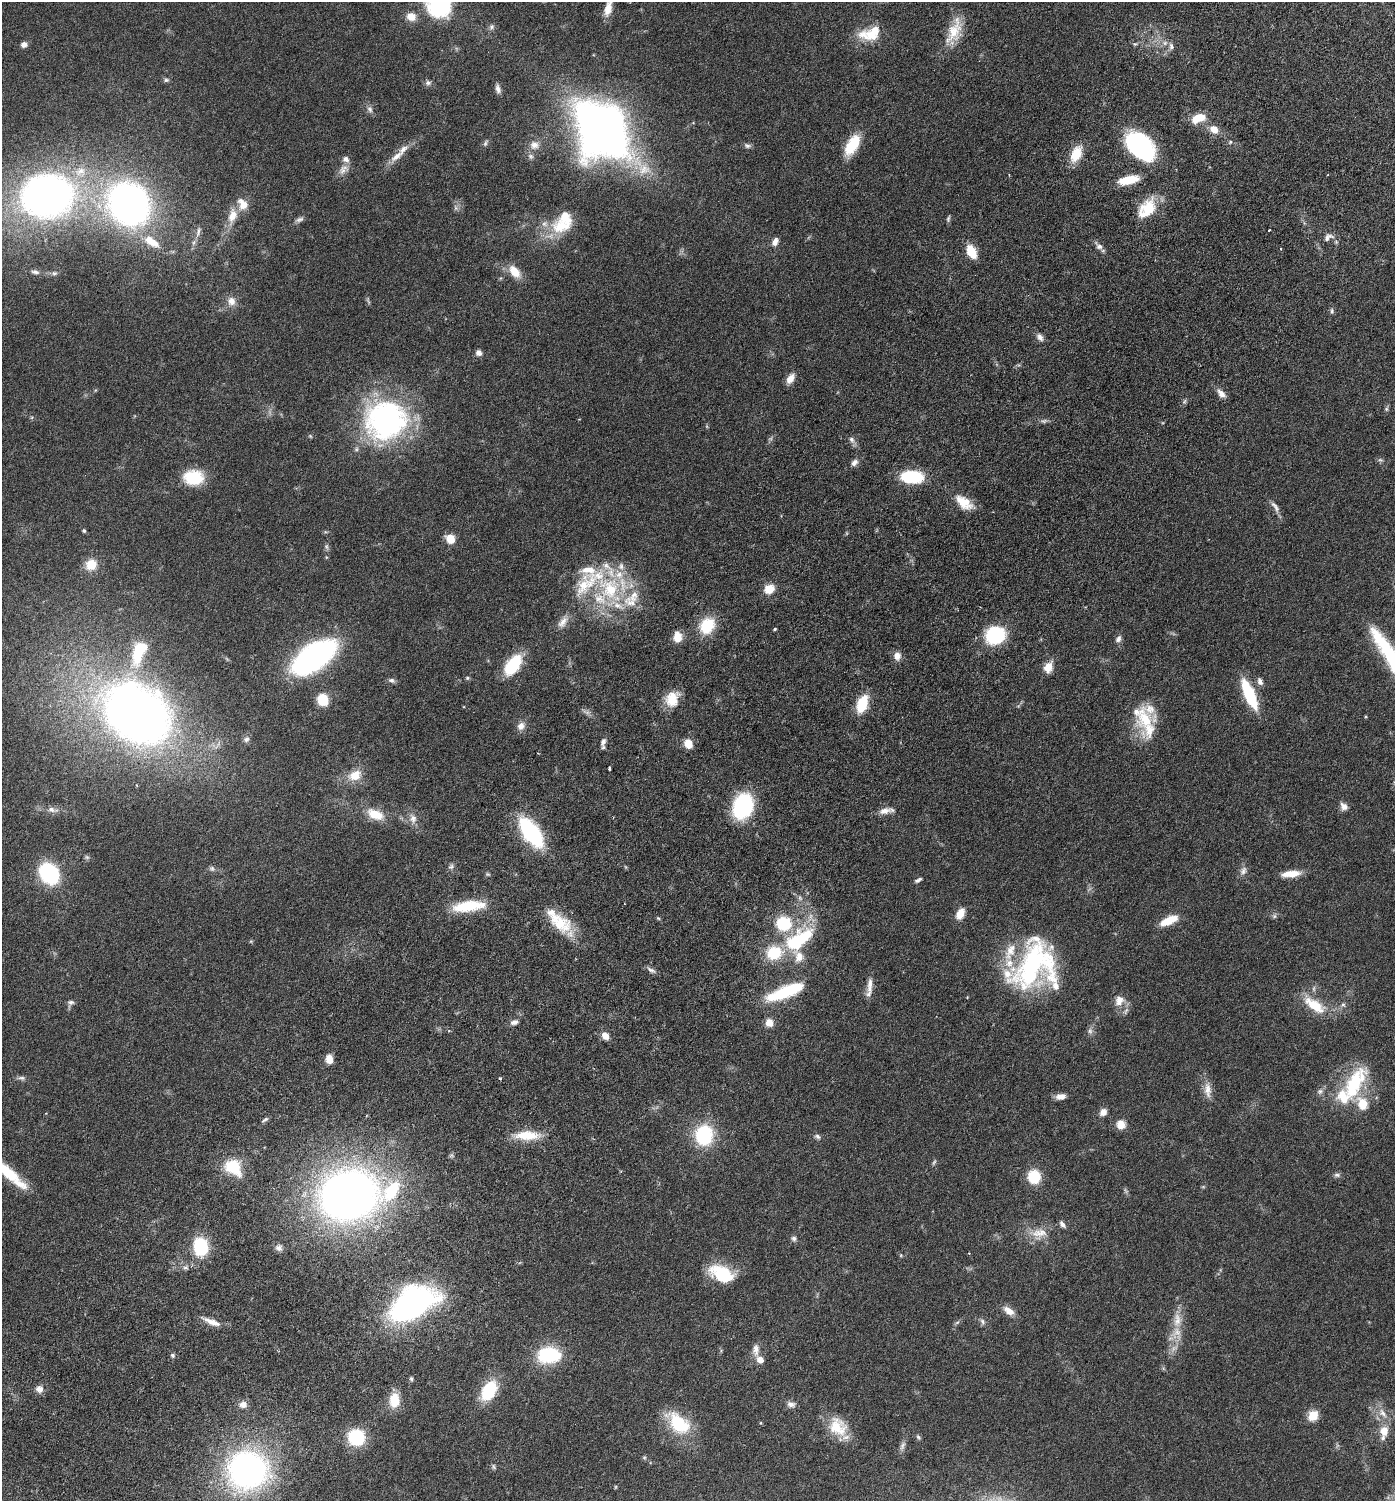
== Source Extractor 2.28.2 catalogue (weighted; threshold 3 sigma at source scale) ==
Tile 7 of 4 x 4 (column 3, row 2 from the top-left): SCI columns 3040-4432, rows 3096-4594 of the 6205 x 6192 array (HDU 1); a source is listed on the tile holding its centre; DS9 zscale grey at full resolution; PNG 1397 x 1503 px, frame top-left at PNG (2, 2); no overlay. Shown black and unused: <1% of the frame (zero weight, under 3 of 6 exposures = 6% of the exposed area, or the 3 px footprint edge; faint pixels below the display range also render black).
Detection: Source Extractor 2.28.2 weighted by HDU 2 'WHT'; one run over the whole footprint, this tile lists its part. Background 0.0912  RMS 0.0046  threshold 0.0187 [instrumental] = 3 sigma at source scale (4.09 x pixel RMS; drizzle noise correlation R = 1.36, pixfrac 0.8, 0.05/0.05 arcsec/px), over >= 5 px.
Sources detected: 225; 7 too faint to see at this stretch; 1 inside a brighter object's white glare — not listed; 30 inside a brighter listed object's ellipse — not listed separately; the other 187 listed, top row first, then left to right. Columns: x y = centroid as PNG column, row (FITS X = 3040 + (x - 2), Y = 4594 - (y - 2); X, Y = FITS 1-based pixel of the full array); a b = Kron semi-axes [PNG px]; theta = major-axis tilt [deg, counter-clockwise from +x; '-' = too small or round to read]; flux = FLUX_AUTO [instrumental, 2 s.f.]
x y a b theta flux
608 8 21 8 75 5
411 17 11 10 - 4.4
491 27 9 7 64 1.2
954 32 37 15 68 11
870 33 30 16 18 12
24 44 7 6 - 2.3
1135 44 6 5 - 0.66
1171 46 11 6 -80 1.6
166 80 7 6 - 0.92
428 83 8 7 - 1.4
498 89 12 6 -76 1.7
370 109 11 7 -74 1.6
1199 118 16 9 22 8
1214 129 9 8 - 4.8
602 130 51 37 -54 310
1230 142 6 5 - 0.66
485 143 10 4 60 0.94
534 145 13 11 8 3.5
852 145 24 11 60 15
747 146 10 6 -13 1.2
1140 146 32 19 -42 60
1076 154 19 10 64 9.8
396 156 24 8 40 5
531 156 8 8 - 1.3
343 169 16 11 43 3.2
1128 180 23 9 13 10
47 195 49 39 8 210
129 204 33 29 -51 200
456 208 8 6 -73 1.2
1147 208 28 17 50 13
232 216 20 11 75 6.5
299 219 12 6 17 1.4
948 219 9 5 77 0.81
562 226 34 20 9 15
1269 230 3 2 - 0.37
198 232 18 6 78 2.6
1328 237 16 9 27 3.1
151 242 27 12 -34 10
775 242 10 7 64 2.5
1099 246 14 7 -43 2
971 252 11 7 -62 12
35 272 10 5 -9 1.3
515 272 17 10 -49 6.8
54 273 7 5 19 0.84
231 301 12 11 - 3.6
368 301 11 3 -73 0.71
1332 311 8 5 -85 0.92
1040 337 11 7 -62 2
479 353 8 7 - 1.7
790 378 12 7 58 3.8
95 390 5 4 - 0.41
1221 393 13 7 -49 2.8
1184 401 8 5 69 0.82
1386 409 6 5 - 0.75
385 420 49 45 5 93
310 436 6 4 -45 0.48
852 440 11 7 -52 1.6
1380 460 8 5 -19 0.85
854 463 10 7 46 1.8
912 477 19 10 -4 27
194 478 15 11 -4 24
964 502 25 12 -37 8.1
1275 507 18 7 -58 2.3
84 531 5 4 - 0.62
450 539 12 10 -48 4.5
326 547 9 5 -80 1
91 565 13 12 - 7.4
609 589 46 32 -59 40
769 589 12 10 31 6
563 622 21 10 56 3.9
707 625 21 17 52 13
775 629 4 3 - 0.5
995 635 17 15 17 31
677 637 12 9 85 5.1
1118 639 10 7 58 1.6
137 654 30 13 86 15
897 656 10 9 - 2.9
314 657 37 18 34 120
513 665 23 12 54 20
1048 667 13 9 66 5.2
467 678 6 5 - 0.64
392 680 10 6 -16 1.3
1260 681 10 7 -70 1.7
1249 694 30 9 -66 25
672 699 18 14 67 8.9
323 700 8 7 - 16
862 704 16 9 70 14
135 713 53 39 -38 440
1145 719 31 27 -49 16
521 726 11 10 - 2.9
246 739 9 8 - 1.5
603 742 11 7 66 1.9
688 744 11 9 -63 4.5
609 768 4 3 - 0.6
355 775 12 9 22 7.7
743 806 22 16 67 40
1344 806 9 8 - 2.4
52 810 17 7 -13 2.8
886 811 20 7 10 3.3
375 814 21 11 -22 8.9
413 819 14 10 -78 3.2
531 832 25 12 -54 55
451 867 9 6 38 1.2
212 869 8 7 - 1.2
1243 871 13 8 66 2.2
49 873 15 12 -53 51
488 874 7 5 -20 0.62
1291 874 21 7 7 6.5
918 880 9 4 29 1.1
468 906 40 12 7 17
960 914 12 8 63 5.3
1274 916 7 5 46 0.89
658 918 6 4 -40 0.53
1169 920 21 9 26 8.5
558 922 36 19 -34 16
784 923 10 9 - 29
799 940 40 17 34 33
251 941 5 4 - 0.44
1034 966 53 45 59 79
651 970 15 5 -26 1.5
870 985 23 8 84 3.9
786 992 44 12 22 28
967 997 3 3 - 0.31
1119 1000 14 13 - 4.5
71 1002 8 6 -4 1.1
1314 1005 35 14 -35 12
1343 1005 7 6 - 1.2
514 1022 10 7 16 1.7
769 1022 9 8 - 4.1
1090 1031 10 7 88 1.5
605 1036 8 6 -53 3.9
329 1059 9 7 -81 4.2
21 1078 12 5 -5 1.3
500 1078 5 3 - 0.39
1354 1084 50 21 62 29
1208 1090 23 10 -86 4.5
1320 1091 9 7 27 1.5
1061 1096 12 7 8 2.8
1103 1112 8 7 - 2.9
265 1120 11 4 36 0.98
1121 1124 9 9 - 5.1
527 1135 34 11 0 11
704 1135 22 19 83 27
817 1136 8 6 -33 1.2
934 1162 9 4 63 0.7
233 1167 20 15 -39 17
9 1173 34 17 -41 13
1337 1175 10 6 0 1.2
1034 1177 13 11 -81 14
1203 1187 6 4 0 0.46
349 1195 49 41 13 300
1062 1224 10 6 -52 1.5
1039 1233 26 16 5 8.3
794 1239 8 7 - 1.2
200 1247 17 13 -84 23
279 1248 9 8 - 1.8
901 1255 5 5 - 0.47
185 1267 8 6 2 1.2
722 1274 28 16 -26 20
411 1305 35 20 30 160
1009 1311 15 8 -34 3.8
212 1322 24 6 -22 4.3
957 1322 7 4 4 0.67
982 1322 9 6 -69 1.3
1176 1333 21 14 58 7.3
756 1350 18 9 90 3
173 1355 6 6 - 0.87
549 1355 26 17 2 25
760 1360 6 5 - 4.9
411 1379 6 5 - 0.73
39 1389 9 9 - 2.6
489 1391 18 11 59 24
394 1400 15 10 86 9.6
243 1404 11 9 6 2.8
791 1404 10 7 -11 2
1383 1413 19 9 -49 5
1313 1415 6 5 - 24
678 1423 34 20 -42 20
838 1427 26 21 -47 13
1384 1431 14 11 88 5.4
356 1437 11 11 - 32
918 1437 8 5 -53 0.79
902 1446 14 6 70 1.8
644 1458 6 5 - 0.62
494 1467 8 5 -72 0.74
248 1470 35 33 2 140
615 1487 6 4 89 0.41
Isophote crosses this tile's border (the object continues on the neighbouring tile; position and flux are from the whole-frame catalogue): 3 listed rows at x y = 608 8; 602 130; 9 1173